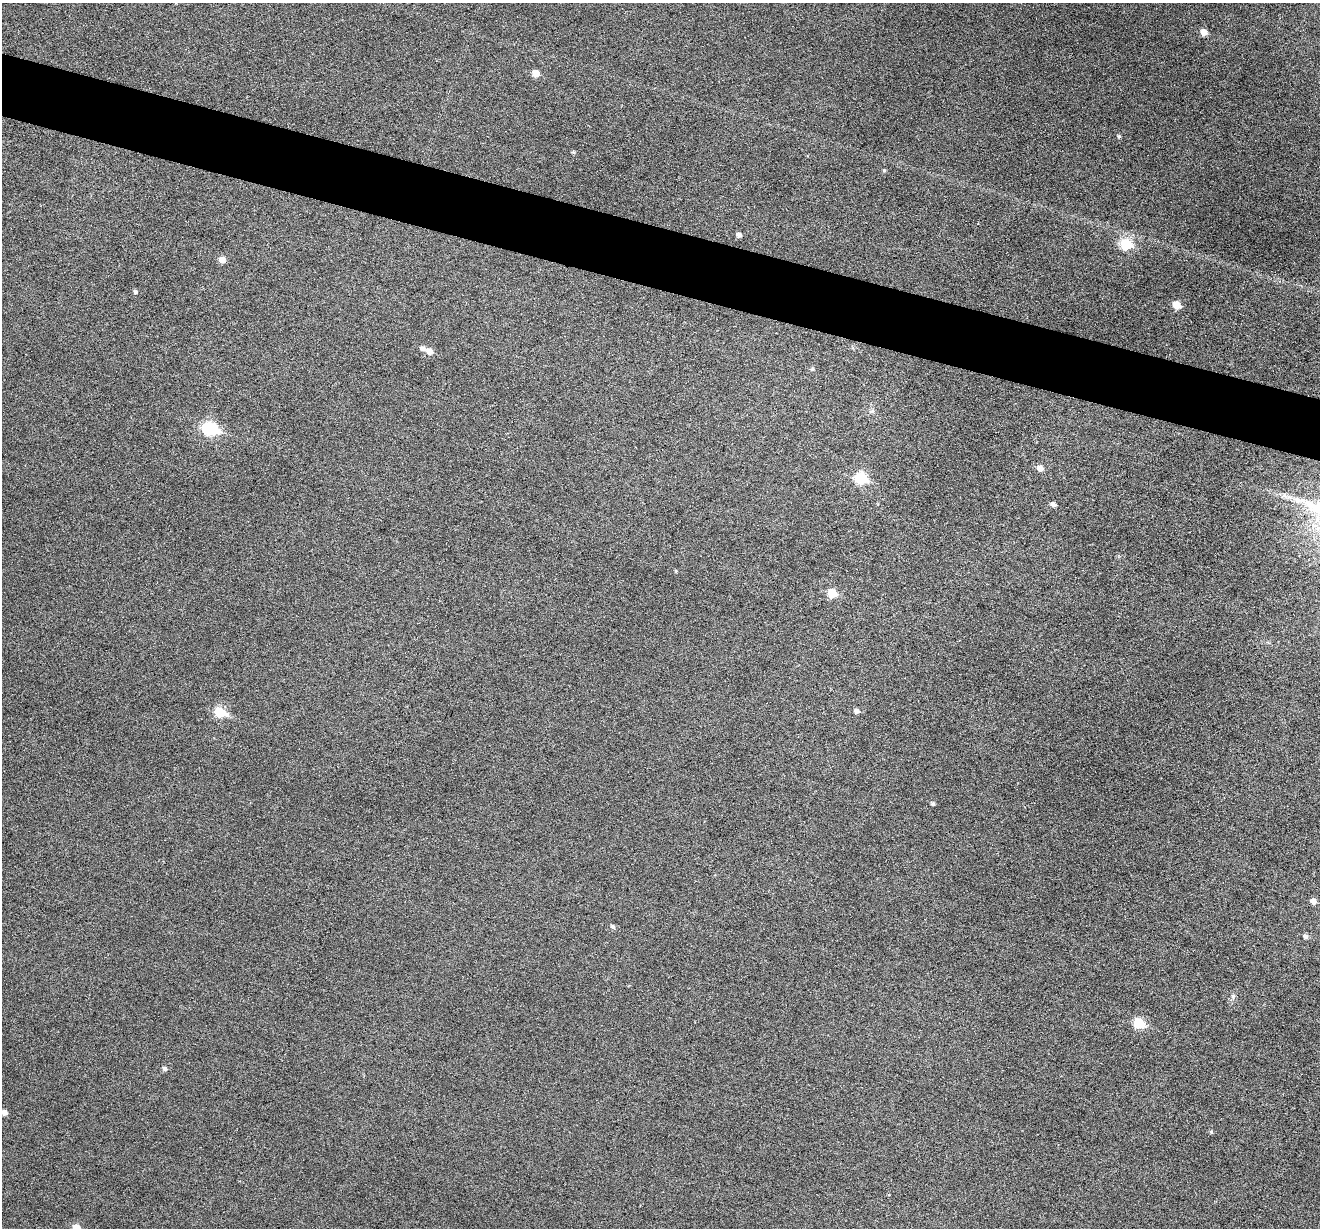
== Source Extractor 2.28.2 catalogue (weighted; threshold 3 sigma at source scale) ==
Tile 11 of 4 x 4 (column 3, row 3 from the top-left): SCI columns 2639-3956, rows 1482-2707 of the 5274 x 5288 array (HDU 1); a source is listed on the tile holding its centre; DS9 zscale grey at full resolution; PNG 1322 x 1230 px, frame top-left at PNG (2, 3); no overlay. Shown black and unused: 5% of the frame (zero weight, under 3 of 6 exposures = <1% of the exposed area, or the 3 px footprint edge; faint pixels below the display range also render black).
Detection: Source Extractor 2.28.2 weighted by HDU 2 'WHT'; one run over the whole footprint, this tile lists its part. Background 0.0501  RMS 0.0057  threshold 0.0234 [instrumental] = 3 sigma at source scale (4.09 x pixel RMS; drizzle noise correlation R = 1.36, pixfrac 0.8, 0.05/0.05 arcsec/px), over >= 5 px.
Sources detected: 32; all 32 listed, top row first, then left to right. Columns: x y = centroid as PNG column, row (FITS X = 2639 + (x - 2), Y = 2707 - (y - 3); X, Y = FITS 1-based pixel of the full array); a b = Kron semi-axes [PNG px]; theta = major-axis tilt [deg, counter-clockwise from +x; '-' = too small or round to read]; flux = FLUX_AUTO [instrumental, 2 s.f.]
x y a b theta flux
1204 32 6 6 - 4.6
536 73 6 5 - 6
1119 136 5 4 - 0.86
573 152 5 4 - 0.67
884 170 4 4 - 0.74
978 224 3 2 - 0.4
739 235 5 5 - 2.2
1126 244 7 6 - 30
222 260 6 6 - 4.1
136 292 5 5 - 1.1
1177 305 6 5 - 9.3
423 349 6 5 - 1.9
429 351 6 6 - 4.1
812 369 5 5 - 1.1
210 429 8 7 - 62
1040 468 6 6 - 3.8
861 478 7 6 - 37
1284 495 7 7 - 1.6
1053 504 5 5 - 2
832 593 6 6 - 12
856 711 5 5 - 2
220 712 7 6 - 24
933 804 4 4 - 1.1
1313 901 6 5 - 2.8
613 927 6 5 - 1.3
1306 937 6 5 - 1.6
1233 996 7 5 46 1.1
1139 1023 7 6 - 23
165 1069 5 5 - 1.5
4 1112 5 5 - 2.4
1211 1132 5 4 - 0.71
76 1228 6 6 - 9.2
Isophote crosses this tile's border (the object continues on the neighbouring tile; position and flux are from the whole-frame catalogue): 1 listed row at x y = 76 1228